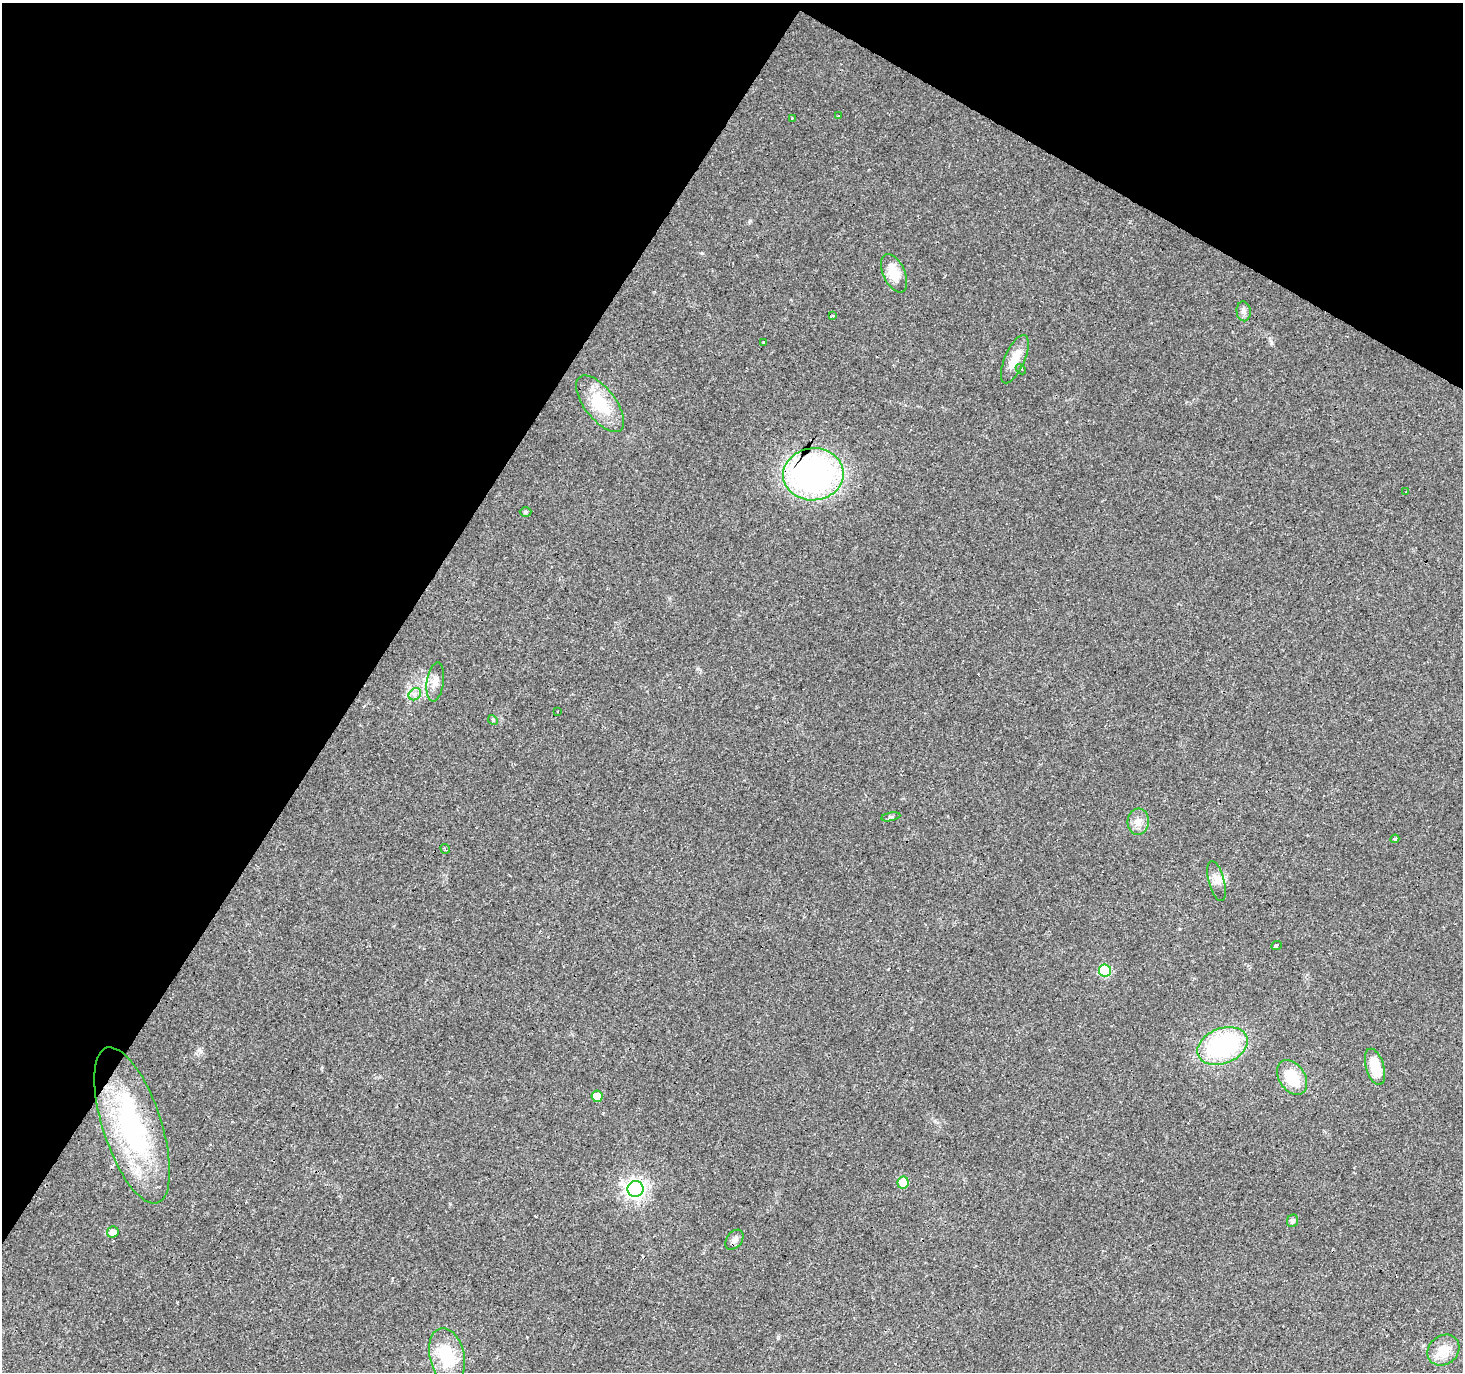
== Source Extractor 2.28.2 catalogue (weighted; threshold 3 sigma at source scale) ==
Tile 2 of 4 x 4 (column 2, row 1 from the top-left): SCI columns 1465-2925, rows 4366-5735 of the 5848 x 5924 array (HDU 1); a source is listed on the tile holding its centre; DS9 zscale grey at full resolution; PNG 1465 x 1374 px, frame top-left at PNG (2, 3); each listed source drawn as its Kron ellipse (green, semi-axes under 4 px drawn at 4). Shown black and unused: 31% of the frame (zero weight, under 3 of 4 exposures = <1% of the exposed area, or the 3 px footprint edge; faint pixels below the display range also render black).
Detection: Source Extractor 2.28.2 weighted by HDU 2 'WHT'; one run over the whole footprint, this tile lists its part. Background 0.0278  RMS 0.0032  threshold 0.0145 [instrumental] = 3 sigma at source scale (4.5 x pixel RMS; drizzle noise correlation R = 1.50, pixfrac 1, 0.0396/0.0396 arcsec/px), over >= 5 px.
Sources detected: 44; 1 inside a brighter object's white glare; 8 cosmic-ray / hot-pixel residue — neither listed nor drawn; the other 35 listed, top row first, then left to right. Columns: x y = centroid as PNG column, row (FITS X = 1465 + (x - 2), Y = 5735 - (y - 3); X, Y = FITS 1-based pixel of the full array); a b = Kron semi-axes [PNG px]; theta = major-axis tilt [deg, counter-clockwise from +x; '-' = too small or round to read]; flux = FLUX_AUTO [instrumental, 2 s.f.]
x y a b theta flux
839 116 4 3 - 0.29
792 119 3 3 - 0.93
894 273 20 11 -65 6
1244 311 10 7 -85 1.2
833 316 4 3 - 0.34
764 342 3 3 - 1.2
1015 359 26 10 66 5.9
1021 369 6 2 -44 0.53
600 404 34 15 -52 14
813 474 30 26 6 83
1406 492 3 2 - 0.34
526 512 6 4 0 0.63
435 682 19 8 81 2.6
415 694 7 5 45 1
558 711 3 3 - 0.93
493 720 5 4 - 0.41
891 817 10 3 11 0.45
1138 822 13 10 85 2.6
1395 839 4 3 - 4.4
445 849 5 2 - 0.53
1217 881 20 8 -75 2.5
1277 946 5 3 - 3.3
1105 970 6 6 - 21
1223 1046 26 17 22 41
1375 1067 19 9 -74 8.5
1292 1077 19 13 -56 9.3
597 1096 5 5 - 5.6
132 1125 81 29 -72 54
903 1183 6 5 - 6.8
636 1189 8 8 - 160
1292 1221 6 5 - 0.88
113 1232 6 5 - 2.1
734 1240 11 7 53 1.6
1443 1350 17 14 40 5.8
447 1356 28 17 -76 14
Overlapping masked pixels (flux is a lower limit): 2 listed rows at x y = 813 474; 132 1125
Unlisted compact peaks at least as high as the median listed source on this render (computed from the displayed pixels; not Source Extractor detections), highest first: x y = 199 1050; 702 253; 750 221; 1271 342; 698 669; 450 1204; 1179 929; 888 969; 669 598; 778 1336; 322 1067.